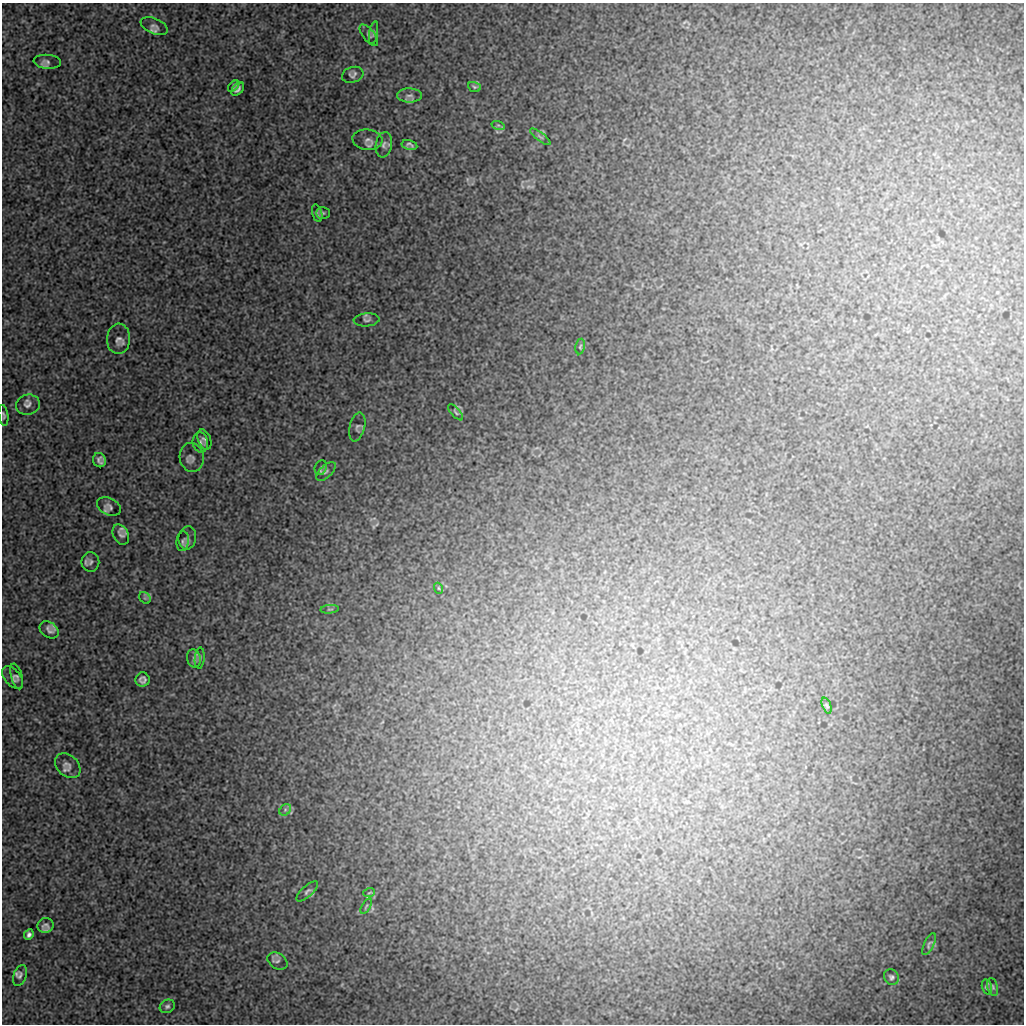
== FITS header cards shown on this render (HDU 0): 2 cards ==
NAXIS1  =                 1022 / length of data axis 1
NAXIS2  =                 1022 / length of data axis 2

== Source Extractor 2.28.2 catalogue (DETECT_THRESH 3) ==
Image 1022 x 1022 px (HDU 0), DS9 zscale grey, 1 PNG px = 1 image px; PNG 1026 x 1026 px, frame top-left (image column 1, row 1022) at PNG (2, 3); each listed source drawn as its Kron ellipse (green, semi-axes under 4 px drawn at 4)
Background 8820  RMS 44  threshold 131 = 3 sigma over >= 5 px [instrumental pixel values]
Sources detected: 58; all 58 listed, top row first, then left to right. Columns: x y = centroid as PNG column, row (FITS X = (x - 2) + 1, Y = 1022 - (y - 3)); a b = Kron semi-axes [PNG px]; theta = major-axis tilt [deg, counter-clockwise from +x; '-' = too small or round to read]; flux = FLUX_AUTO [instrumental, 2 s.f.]
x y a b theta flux
154 26 14 7 -23 13000
373 33 12 4 80 5200
369 35 13 6 -52 7600
47 62 14 7 -4 12000
353 75 11 7 18 9400
234 86 7 4 44 6400
474 87 6 5 - 4600
238 89 7 5 49 8200
410 95 12 7 -1 13000
498 125 7 4 -17 4600
540 137 12 3 -38 5800
367 140 15 10 -6 16000
384 145 13 8 80 13000
409 145 8 5 -12 8500
317 213 9 5 -75 7200
323 213 7 5 1 5400
367 320 13 6 4 8900
118 339 15 11 86 17000
580 347 8 4 80 4700
28 405 12 10 13 14000
456 412 10 4 -48 4700
4 415 10 4 -81 5400
357 427 15 7 76 8400
204 439 10 6 -71 7500
200 442 10 8 -82 9400
192 457 14 12 -79 15000
99 460 7 6 - 11000
321 468 8 6 67 6900
326 471 12 6 43 9700
109 507 12 8 -27 12000
121 535 10 7 -62 13000
187 538 11 8 82 9300
183 541 10 6 83 5700
90 562 10 9 - 11000
438 588 5 3 - 2700
145 598 6 5 - 5400
330 609 9 2 5 3300
49 630 10 7 -35 14000
200 658 10 5 85 6200
194 659 9 7 -75 9500
17 676 13 5 -74 7200
12 678 13 7 -50 10000
142 680 7 7 - 12000
827 705 8 2 -69 3300
68 766 14 10 -43 18000
285 810 6 5 - 6700
307 891 13 5 41 8600
369 893 6 3 20 2900
366 906 8 3 61 4200
45 925 8 7 - 13000
29 935 5 4 - 8700
929 944 12 5 64 6000
277 961 11 7 -31 8900
20 976 11 6 70 9700
891 977 8 7 - 7400
987 987 8 5 -73 7300
993 987 9 5 -75 6300
167 1006 8 6 30 7800
At the frame edge (FLAGS 8, measured only in part): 1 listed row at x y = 4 415